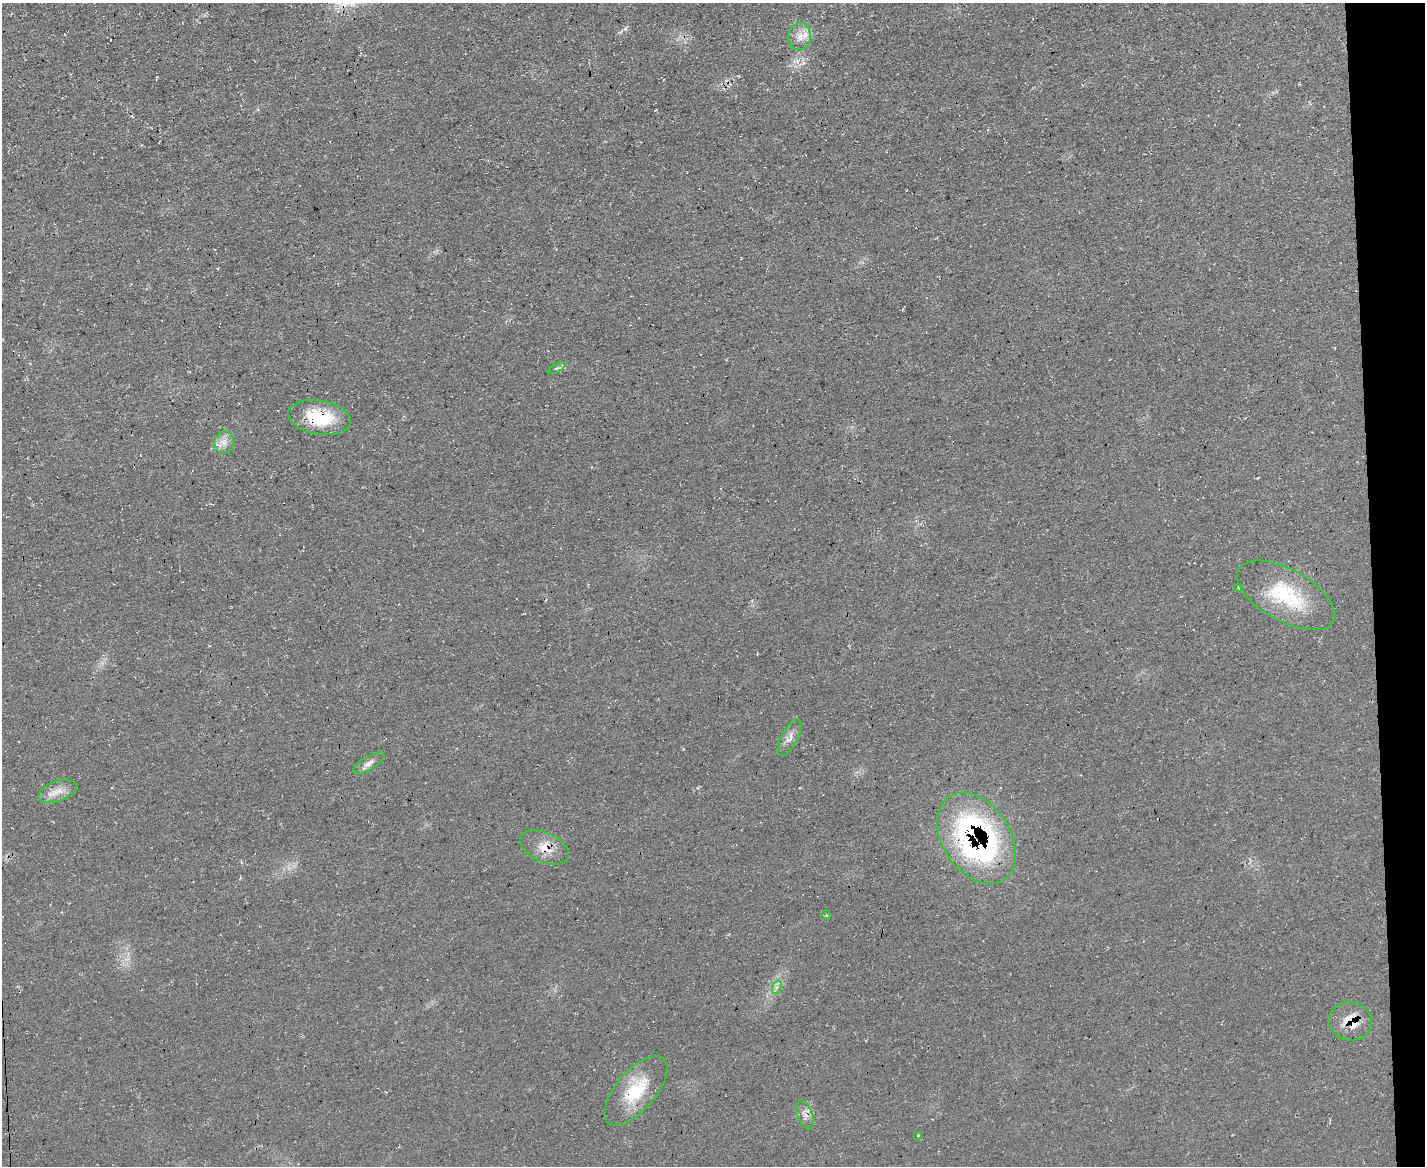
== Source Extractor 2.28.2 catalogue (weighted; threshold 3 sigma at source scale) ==
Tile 9 of 3 x 4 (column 3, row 3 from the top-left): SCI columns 2974-4396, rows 1165-2328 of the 4639 x 4657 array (HDU 1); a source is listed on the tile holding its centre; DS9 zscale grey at full resolution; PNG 1427 x 1168 px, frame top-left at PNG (2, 3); each listed source drawn as its Kron ellipse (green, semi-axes under 4 px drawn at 4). Shown black and unused: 4% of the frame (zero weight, under 3 of 4 exposures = <1% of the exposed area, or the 3 px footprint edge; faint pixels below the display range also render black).
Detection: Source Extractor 2.28.2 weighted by HDU 2 'WHT'; one run over the whole footprint, this tile lists its part. Background 0.0628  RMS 0.0072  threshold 0.0322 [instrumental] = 3 sigma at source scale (4.5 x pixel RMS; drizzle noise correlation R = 1.50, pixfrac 1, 0.05/0.05 arcsec/px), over >= 5 px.
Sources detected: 19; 1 cosmic-ray / hot-pixel residue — neither listed nor drawn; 1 inside a brighter listed object's ellipse — not listed separately; the other 17 listed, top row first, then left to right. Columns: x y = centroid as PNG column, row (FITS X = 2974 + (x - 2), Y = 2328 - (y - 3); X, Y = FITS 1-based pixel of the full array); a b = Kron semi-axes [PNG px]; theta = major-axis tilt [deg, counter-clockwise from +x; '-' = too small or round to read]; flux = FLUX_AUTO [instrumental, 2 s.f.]
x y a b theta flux
800 36 14 11 85 6.8
556 368 10 4 26 1.7
319 417 31 17 -10 35
224 442 11 10 - 5.6
1239 588 3 2 - 0.81
1286 595 54 26 -29 54
789 738 20 8 63 5.2
369 763 17 7 30 4.3
58 791 20 10 19 8.4
976 838 50 33 -57 200
544 847 26 15 -23 13
826 915 5 4 - 0.81
777 987 7 4 70 2
1350 1021 22 19 -11 16
636 1091 42 20 50 35
805 1115 15 7 -69 4.7
918 1135 3 3 - 1.4
Overlapping masked pixels (flux is a lower limit): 5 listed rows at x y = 319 417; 976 838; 544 847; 1350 1021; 805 1115
Unlisted compact peaks at least as high as the median listed source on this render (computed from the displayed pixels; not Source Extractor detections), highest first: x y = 625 29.